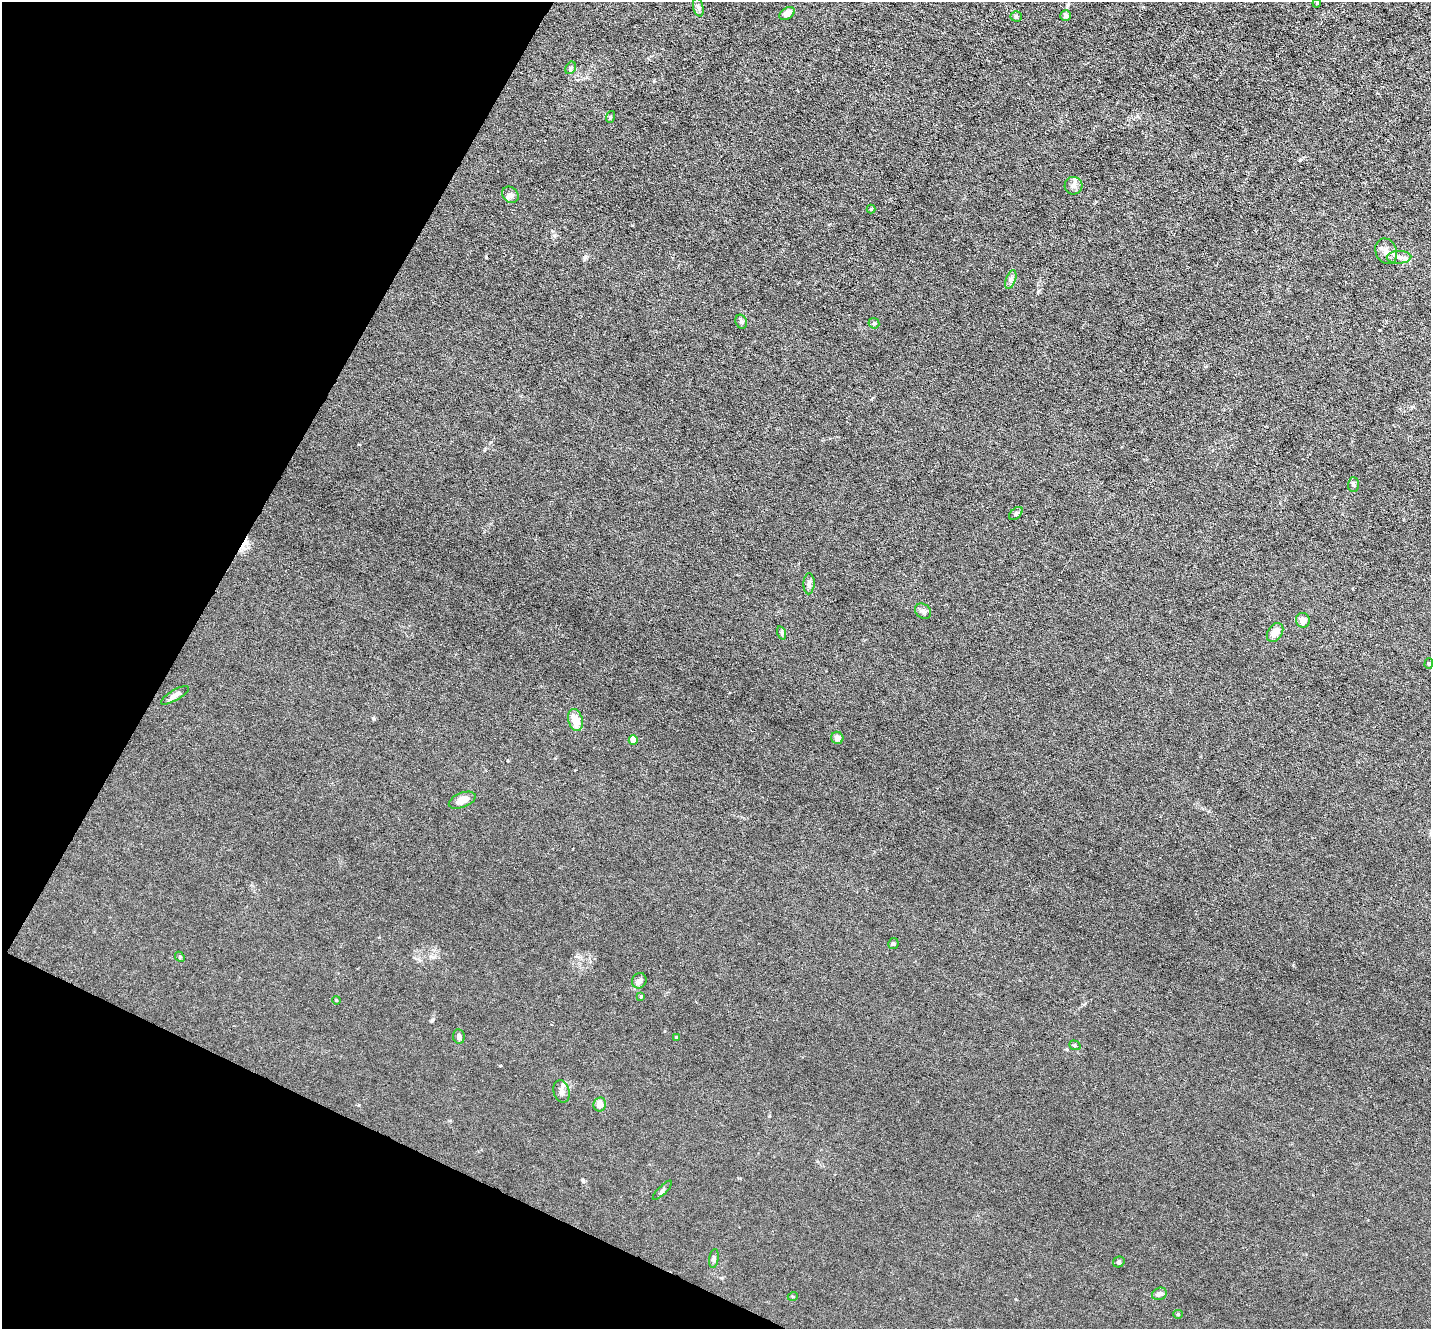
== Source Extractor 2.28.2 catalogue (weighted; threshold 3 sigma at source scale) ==
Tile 9 of 4 x 4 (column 1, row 3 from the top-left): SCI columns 1-1429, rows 1607-2933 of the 5717 x 5729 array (HDU 1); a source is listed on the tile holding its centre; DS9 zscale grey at full resolution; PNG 1433 x 1331 px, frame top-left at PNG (2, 2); each listed source drawn as its Kron ellipse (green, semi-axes under 4 px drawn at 4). Shown black and unused: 22% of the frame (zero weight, under 3 of 6 exposures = <1% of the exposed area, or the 3 px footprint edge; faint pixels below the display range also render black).
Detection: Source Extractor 2.28.2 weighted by HDU 2 'WHT'; one run over the whole footprint, this tile lists its part. Background 0.0113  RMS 0.0037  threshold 0.015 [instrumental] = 3 sigma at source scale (4.09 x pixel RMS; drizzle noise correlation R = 1.36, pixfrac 0.8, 0.05/0.05 arcsec/px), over >= 5 px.
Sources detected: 46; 1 cosmic-ray / hot-pixel residue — neither listed nor drawn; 1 inside a brighter listed object's ellipse — not listed separately; the other 44 listed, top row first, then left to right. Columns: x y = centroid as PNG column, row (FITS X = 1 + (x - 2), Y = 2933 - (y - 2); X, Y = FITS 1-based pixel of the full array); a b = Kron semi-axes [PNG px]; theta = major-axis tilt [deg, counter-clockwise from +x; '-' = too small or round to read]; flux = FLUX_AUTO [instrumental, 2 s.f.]
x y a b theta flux
1317 3 4 3 - 0.29
698 7 9 5 -77 0.85
787 14 8 5 30 2.2
1016 16 5 5 - 0.76
1066 16 5 5 - 1.1
571 68 7 5 62 0.7
610 117 6 3 71 0.39
1074 186 9 8 - 1.4
510 195 9 7 -42 1.1
871 209 4 4 - 0.33
1386 251 13 10 -67 2.2
1399 257 12 6 1 1.7
1011 280 10 4 69 0.93
741 322 7 5 -68 0.72
874 323 6 5 - 0.55
1353 484 7 5 89 0.64
1016 513 8 5 43 0.7
809 584 11 5 88 1.3
923 611 9 7 -38 1.1
1303 620 7 7 - 2.4
782 633 7 4 -71 0.43
1275 633 10 7 57 2.8
1429 664 5 4 - 0.46
175 695 16 5 30 1.5
575 720 11 7 -75 4.7
837 738 6 6 - 1.5
633 740 4 4 - 4.8
462 800 14 7 21 3.1
893 943 5 5 - 0.54
180 957 5 4 - 0.38
639 981 8 7 - 1.4
641 997 4 4 - 0.31
336 1000 4 3 - 0.27
459 1036 7 6 - 0.95
676 1037 4 3 - 0.34
1075 1045 6 4 -21 0.46
562 1091 11 8 -75 1.7
600 1104 7 6 - 2.4
662 1190 13 3 45 0.63
714 1259 9 4 81 0.77
1119 1262 6 5 - 0.59
1159 1294 7 6 - 1.3
793 1296 5 3 - 0.29
1178 1314 5 4 - 0.36
Unlisted compact peaks at least as high as the median listed source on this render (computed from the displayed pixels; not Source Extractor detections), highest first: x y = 583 1181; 432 1020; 373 718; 769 1116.